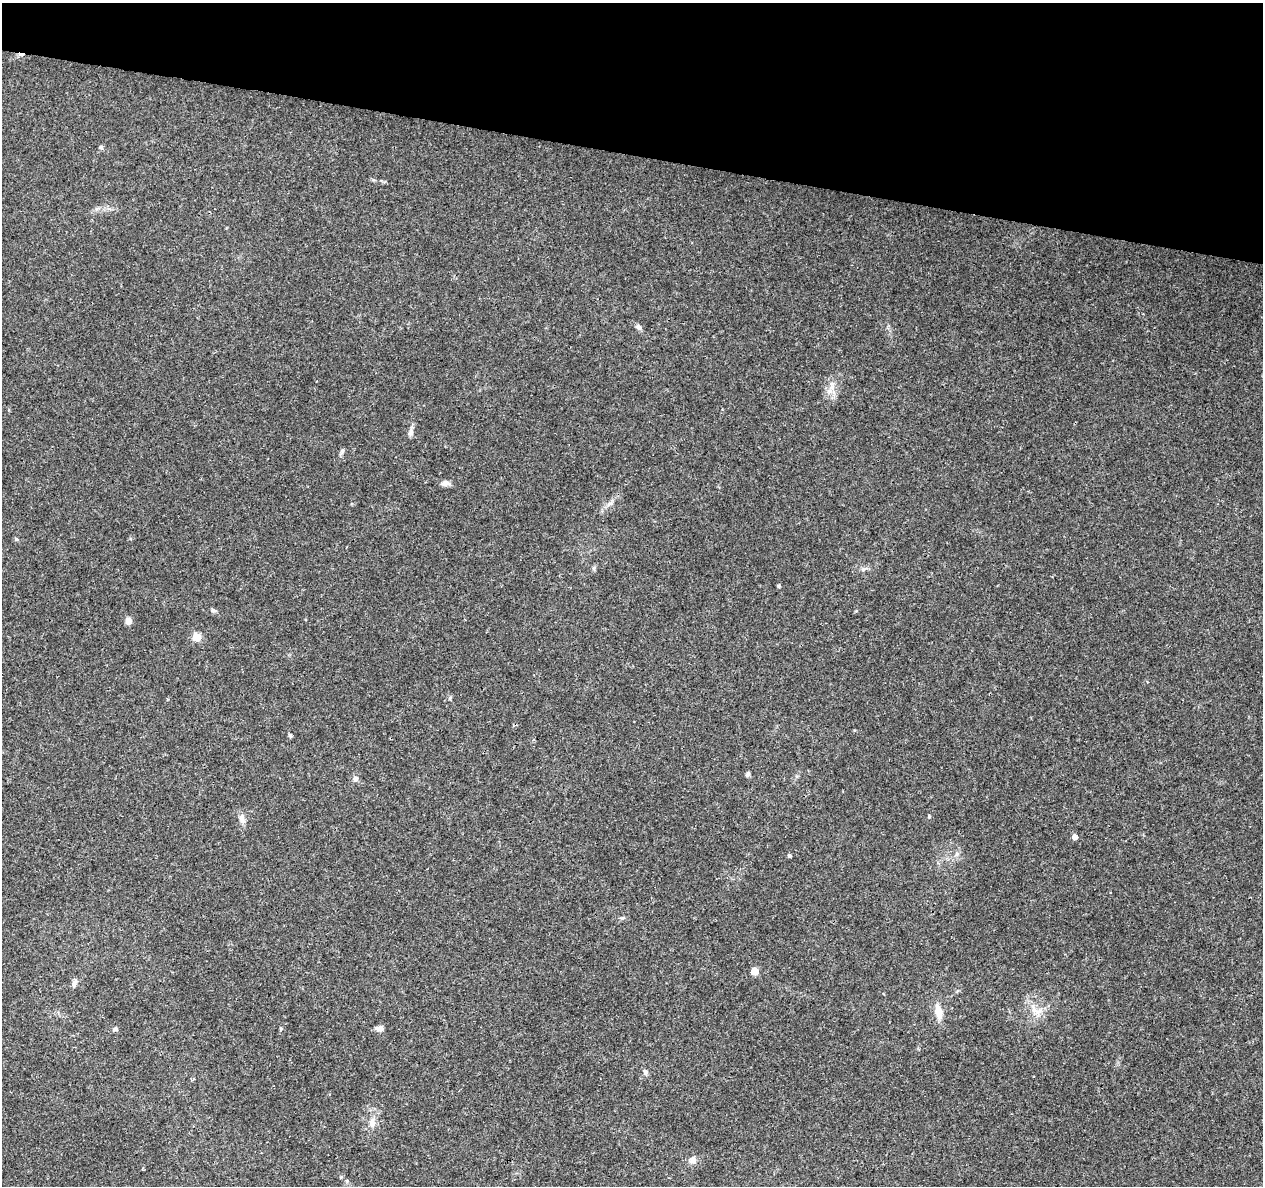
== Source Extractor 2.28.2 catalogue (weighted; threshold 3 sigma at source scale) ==
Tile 2 of 4 x 4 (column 2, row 1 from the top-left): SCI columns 1262-2522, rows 3776-4959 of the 5053 x 5244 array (HDU 1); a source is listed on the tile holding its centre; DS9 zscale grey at full resolution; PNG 1265 x 1188 px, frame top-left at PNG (2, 3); no overlay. Shown black and unused: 13% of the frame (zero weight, under 3 of 4 exposures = <1% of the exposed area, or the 3 px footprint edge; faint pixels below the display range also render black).
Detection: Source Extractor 2.28.2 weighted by HDU 2 'WHT'; one run over the whole footprint, this tile lists its part. Background 0.0901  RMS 0.0035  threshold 0.0156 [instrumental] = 3 sigma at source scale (4.5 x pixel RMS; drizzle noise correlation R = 1.50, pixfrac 1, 0.0396/0.0396 arcsec/px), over >= 5 px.
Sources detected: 33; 1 cosmic-ray / hot-pixel residue — not listed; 1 inside a brighter listed object's ellipse — not listed separately; the other 31 listed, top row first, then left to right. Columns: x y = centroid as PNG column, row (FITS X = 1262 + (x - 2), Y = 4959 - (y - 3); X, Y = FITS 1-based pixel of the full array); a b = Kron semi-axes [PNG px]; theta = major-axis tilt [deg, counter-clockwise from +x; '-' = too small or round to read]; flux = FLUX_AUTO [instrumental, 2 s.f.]
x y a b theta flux
101 147 5 5 - 0.57
638 327 8 6 -38 0.98
832 386 15 7 86 2.8
411 432 10 6 70 1.2
342 451 7 4 71 0.61
446 483 10 7 8 1.4
16 539 6 4 -15 0.56
594 568 7 4 72 0.55
863 569 6 6 - 0.71
779 586 5 4 - 0.36
213 610 8 5 -29 0.61
128 621 6 6 - 2.3
196 637 5 5 - 13
450 698 6 4 57 0.43
290 736 6 4 -62 0.52
748 774 6 5 - 0.67
355 778 7 7 - 1
242 819 13 7 -75 1.7
1075 837 5 5 - 2.1
957 854 7 6 - 0.89
789 855 4 4 - 0.67
754 971 5 5 - 7.7
74 983 11 5 72 1.2
1034 1009 15 6 -64 2.4
938 1011 19 8 -76 4.1
380 1028 10 6 -9 1.2
115 1029 7 5 14 0.78
645 1072 7 6 - 0.94
372 1122 12 8 -84 1.9
693 1160 10 8 17 1.8
347 1181 5 4 - 0.45
Unlisted compact peaks at least as high as the median listed source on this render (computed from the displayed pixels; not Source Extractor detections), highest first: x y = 929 816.